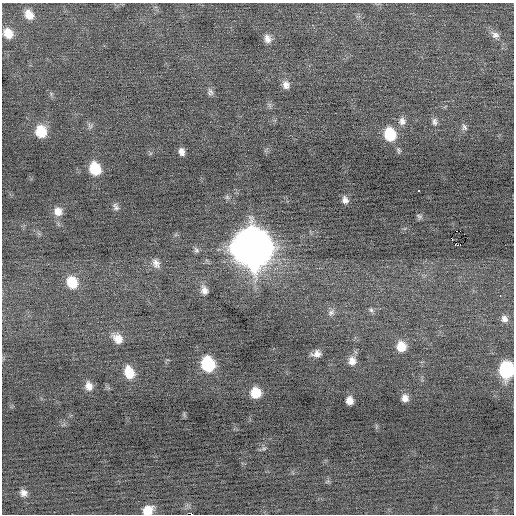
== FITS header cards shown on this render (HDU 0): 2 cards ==
NAXIS1  =                  512 / Axis length
NAXIS2  =                  512 / Axis length

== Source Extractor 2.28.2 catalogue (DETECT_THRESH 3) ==
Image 512 x 512 px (HDU 0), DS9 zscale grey, 1 PNG px = 1 image px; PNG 516 x 516 px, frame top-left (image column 1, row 512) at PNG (2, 3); no overlay
Background -0.0513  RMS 0.69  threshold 2.06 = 3 sigma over >= 5 px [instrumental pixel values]
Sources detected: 47; all 47 listed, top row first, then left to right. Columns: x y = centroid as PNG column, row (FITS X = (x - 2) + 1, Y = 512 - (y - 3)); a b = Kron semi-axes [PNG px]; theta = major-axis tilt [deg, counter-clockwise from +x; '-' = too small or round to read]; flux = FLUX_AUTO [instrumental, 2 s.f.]
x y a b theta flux
29 15 13 10 -61 500
8 33 11 9 -57 620
495 35 12 9 -36 260
267 39 11 8 -69 300
286 85 11 9 -72 280
210 92 10 7 -70 150
402 121 11 10 - 260
434 122 11 7 -87 180
90 126 8 6 -59 120
464 127 10 6 -64 130
41 131 11 10 - 1200
390 134 12 10 -75 1700
399 150 10 5 -74 97
182 152 8 5 -74 230
95 169 10 8 -67 1600
419 191 3 3 - 440
227 197 7 5 -45 90
345 200 8 6 -72 220
116 207 10 6 -72 140
58 211 12 10 -74 390
419 216 8 6 -36 100
460 231 2 2 - 1000
457 245 6 3 -18 610
252 247 16 15 - 120000
196 250 9 6 -62 120
156 263 12 8 -65 270
72 282 13 11 -64 1100
204 290 12 8 -68 300
500 295 2 2 - 52
371 310 7 6 - 110
331 312 10 8 36 180
504 319 10 8 -48 250
118 338 14 10 -48 500
401 346 10 9 - 710
316 354 10 7 8 270
352 361 10 9 - 350
208 364 11 9 -70 3000
506 370 11 9 -88 4700
129 372 13 10 -68 870
89 386 10 8 -72 340
255 393 9 8 - 1000
405 398 9 7 -84 270
349 401 7 6 - 350
264 448 6 4 19 74
23 493 8 7 - 250
148 510 10 8 26 670
191 514 2 2 - 800
At the frame edge (FLAGS 8, measured only in part): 3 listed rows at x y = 506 370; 148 510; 191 514